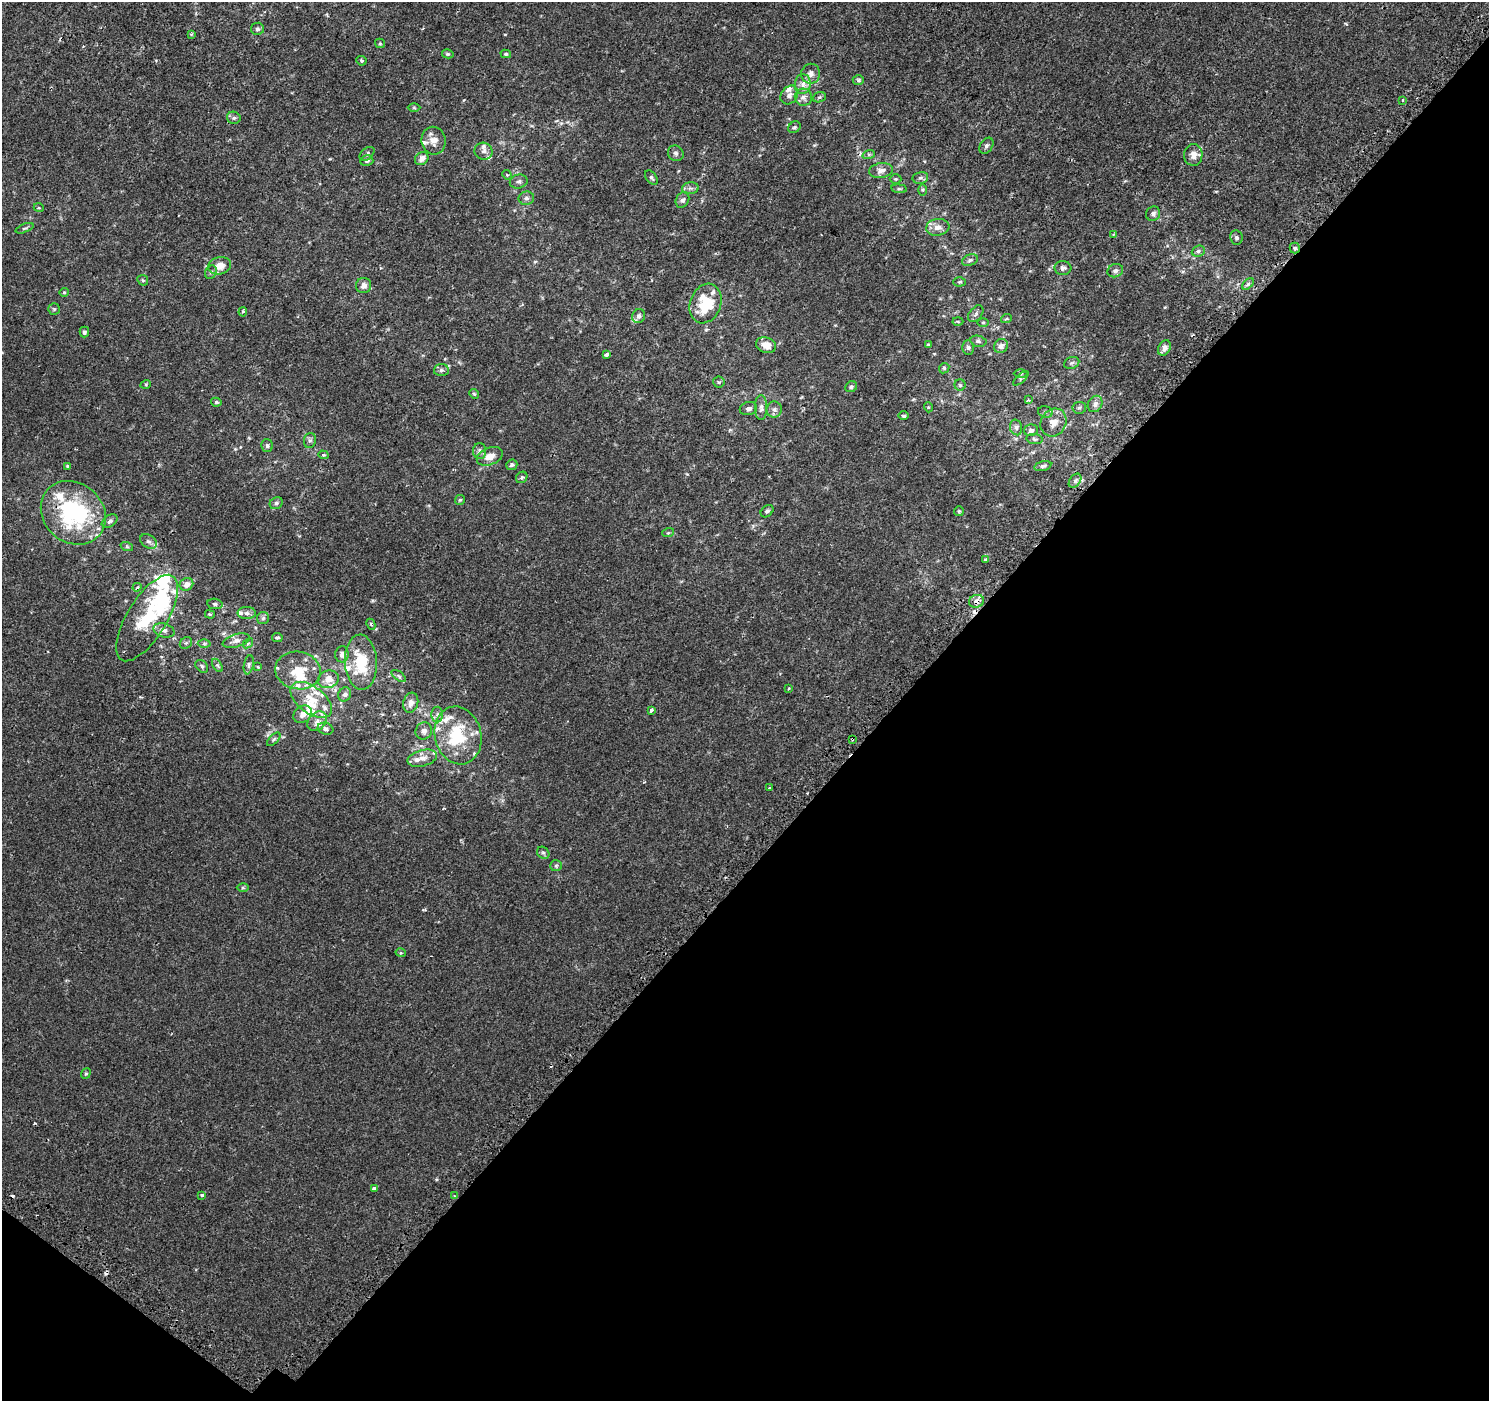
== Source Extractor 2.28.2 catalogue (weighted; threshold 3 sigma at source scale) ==
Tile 15 of 4 x 4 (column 3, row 4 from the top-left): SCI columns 3049-4535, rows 301-1699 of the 6086 x 6113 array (HDU 1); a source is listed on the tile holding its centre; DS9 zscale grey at full resolution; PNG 1491 x 1403 px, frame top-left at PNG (2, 2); each listed source drawn as its Kron ellipse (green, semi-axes under 4 px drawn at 4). Shown black and unused: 41% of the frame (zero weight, under 2 of 3 exposures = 3% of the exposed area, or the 3 px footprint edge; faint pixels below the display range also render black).
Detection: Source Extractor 2.28.2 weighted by HDU 2 'WHT'; one run over the whole footprint, this tile lists its part. Background 3.13e-04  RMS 0.0027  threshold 0.0122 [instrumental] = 3 sigma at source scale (4.5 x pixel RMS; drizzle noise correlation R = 1.50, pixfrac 1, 0.0396/0.0396 arcsec/px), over >= 5 px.
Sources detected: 201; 2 inside a brighter object's white glare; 8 cosmic-ray / hot-pixel residue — neither listed nor drawn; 30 inside a brighter listed object's ellipse — not listed separately; the other 161 listed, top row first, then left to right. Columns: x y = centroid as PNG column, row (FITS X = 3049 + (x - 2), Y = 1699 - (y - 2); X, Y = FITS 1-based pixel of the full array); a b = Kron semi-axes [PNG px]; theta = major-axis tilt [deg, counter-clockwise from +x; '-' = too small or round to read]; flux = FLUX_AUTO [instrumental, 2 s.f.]
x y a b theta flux
257 29 6 6 - 0.55
191 34 4 3 - 0.29
380 43 5 4 - 0.29
448 54 6 4 -14 0.38
506 54 5 4 - 0.33
361 61 5 4 - 0.33
811 74 10 9 - 1.5
858 80 5 4 - 0.4
803 84 10 8 85 1.5
789 95 10 8 51 1.2
803 97 9 8 - 1.2
819 97 7 5 21 0.42
1402 100 3 3 - 0.64
414 108 6 4 -1 0.3
234 118 7 6 - 0.65
794 127 6 5 - 0.48
434 141 14 12 -80 2.3
986 146 9 6 56 0.71
483 151 9 8 - 0.99
676 153 8 7 - 0.78
367 154 8 5 41 0.57
869 154 6 4 20 0.45
1193 155 11 9 89 2.2
422 159 7 6 - 1.7
367 161 6 5 - 0.6
881 170 12 7 9 1.4
507 175 5 4 - 0.27
651 178 8 5 -53 0.58
920 178 8 6 11 0.72
896 179 6 5 - 0.36
519 181 9 7 13 0.79
690 188 8 5 6 0.76
899 189 8 4 -8 0.39
923 190 6 4 90 0.35
526 198 8 7 - 0.78
682 200 8 6 62 0.82
39 208 5 3 - 0.23
1153 214 7 7 - 0.82
938 227 12 8 8 1.7
24 228 9 3 22 0.46
1114 234 4 4 - 0.32
1236 238 7 6 - 0.56
1295 248 5 5 - 0.44
1198 251 7 5 23 0.57
970 260 8 5 23 0.69
220 266 11 8 13 2.8
1063 268 8 7 - 0.76
1115 271 8 6 22 0.69
211 272 7 5 60 0.59
143 280 6 5 - 0.37
959 282 6 4 3 0.37
1248 284 7 4 44 0.53
364 286 8 7 - 1.4
64 292 5 4 - 0.29
705 304 20 15 69 10
54 309 5 5 - 0.4
243 312 5 4 - 0.39
976 314 9 6 53 0.71
639 316 7 6 - 0.68
1006 319 5 3 - 0.27
958 321 5 3 - 0.23
983 322 6 4 1 0.33
84 332 5 4 - 0.53
978 341 8 5 -12 0.58
766 345 10 7 -19 2.5
928 345 4 3 - 0.33
1001 346 7 6 - 1
968 347 7 5 -88 0.68
1164 348 8 5 62 1.7
606 354 4 3 - 1.2
1072 363 8 5 21 0.56
944 368 6 4 47 0.37
441 370 7 6 - 0.69
1021 374 7 3 1 0.34
1021 378 10 3 43 0.39
719 382 5 5 - 0.41
146 384 5 3 - 0.24
960 385 5 5 - 0.45
851 387 6 5 - 0.51
474 394 5 4 - 0.34
1028 400 3 3 - 0.38
216 402 5 4 - 0.42
1095 404 8 7 - 1.1
761 407 12 6 90 1.1
928 407 5 3 - 0.24
1079 408 7 6 - 0.55
748 409 9 6 13 0.91
774 410 8 8 - 0.89
1045 412 7 5 -18 0.53
903 416 5 4 - 0.51
1053 422 14 12 60 2.5
1016 427 8 6 -75 0.71
1031 430 7 6 - 0.78
1035 439 8 5 -8 0.48
310 440 7 6 - 0.67
267 446 6 5 - 0.57
480 451 8 6 89 1.1
323 455 5 4 - 0.35
490 456 14 8 21 2.4
512 465 6 5 - 0.64
67 466 3 3 - 0.3
1043 466 9 4 14 0.55
522 477 6 5 - 0.51
1075 481 8 5 54 0.67
460 500 5 5 - 0.39
276 503 7 5 34 0.57
767 511 7 5 44 0.58
959 511 5 5 - 0.34
73 513 34 29 -42 32
110 521 9 5 34 0.7
668 533 6 3 18 0.29
149 541 9 6 -36 0.84
127 547 6 4 -19 0.38
986 559 3 3 - 0.58
186 584 7 6 - 1.5
137 587 5 3 - 0.32
976 601 8 6 18 1.5
215 604 7 5 -11 0.56
247 613 9 6 0 0.91
210 614 5 3 - 0.27
147 618 49 20 58 13
263 618 6 6 - 0.56
371 624 6 4 -63 0.34
164 630 11 7 -16 1.1
277 637 5 4 - 0.41
236 641 14 6 16 1.3
186 643 6 5 - 0.48
248 643 6 4 40 0.41
204 644 6 4 1 0.4
342 654 8 6 86 1.1
361 662 27 16 -87 9.8
217 665 7 4 -58 0.49
249 665 9 4 80 0.62
202 666 7 5 -45 0.54
258 667 4 3 - 0.21
298 670 23 18 -11 6.2
399 676 8 4 -37 0.43
328 679 10 8 18 2.1
789 689 3 3 - 0.35
345 694 7 6 - 0.7
311 700 24 13 -37 5.6
411 703 10 7 75 1.5
651 710 4 3 - 0.9
303 714 10 8 39 1.4
437 714 8 6 89 0.9
317 721 11 8 44 1.5
325 729 8 6 -18 0.72
424 731 9 8 - 1.1
458 735 29 23 -76 14
274 739 8 4 45 0.44
852 739 3 3 - 0.33
422 758 15 8 14 1.7
769 788 3 3 - 0.27
543 853 7 5 -42 0.51
556 866 6 5 - 0.45
243 888 6 4 0 0.34
401 953 5 3 - 0.24
86 1074 5 4 - 0.32
374 1189 4 4 - 1
202 1195 4 4 - 0.35
455 1196 3 3 - 0.42
Overlapping masked pixels (flux is a lower limit): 4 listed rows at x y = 73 513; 976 601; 852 739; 455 1196